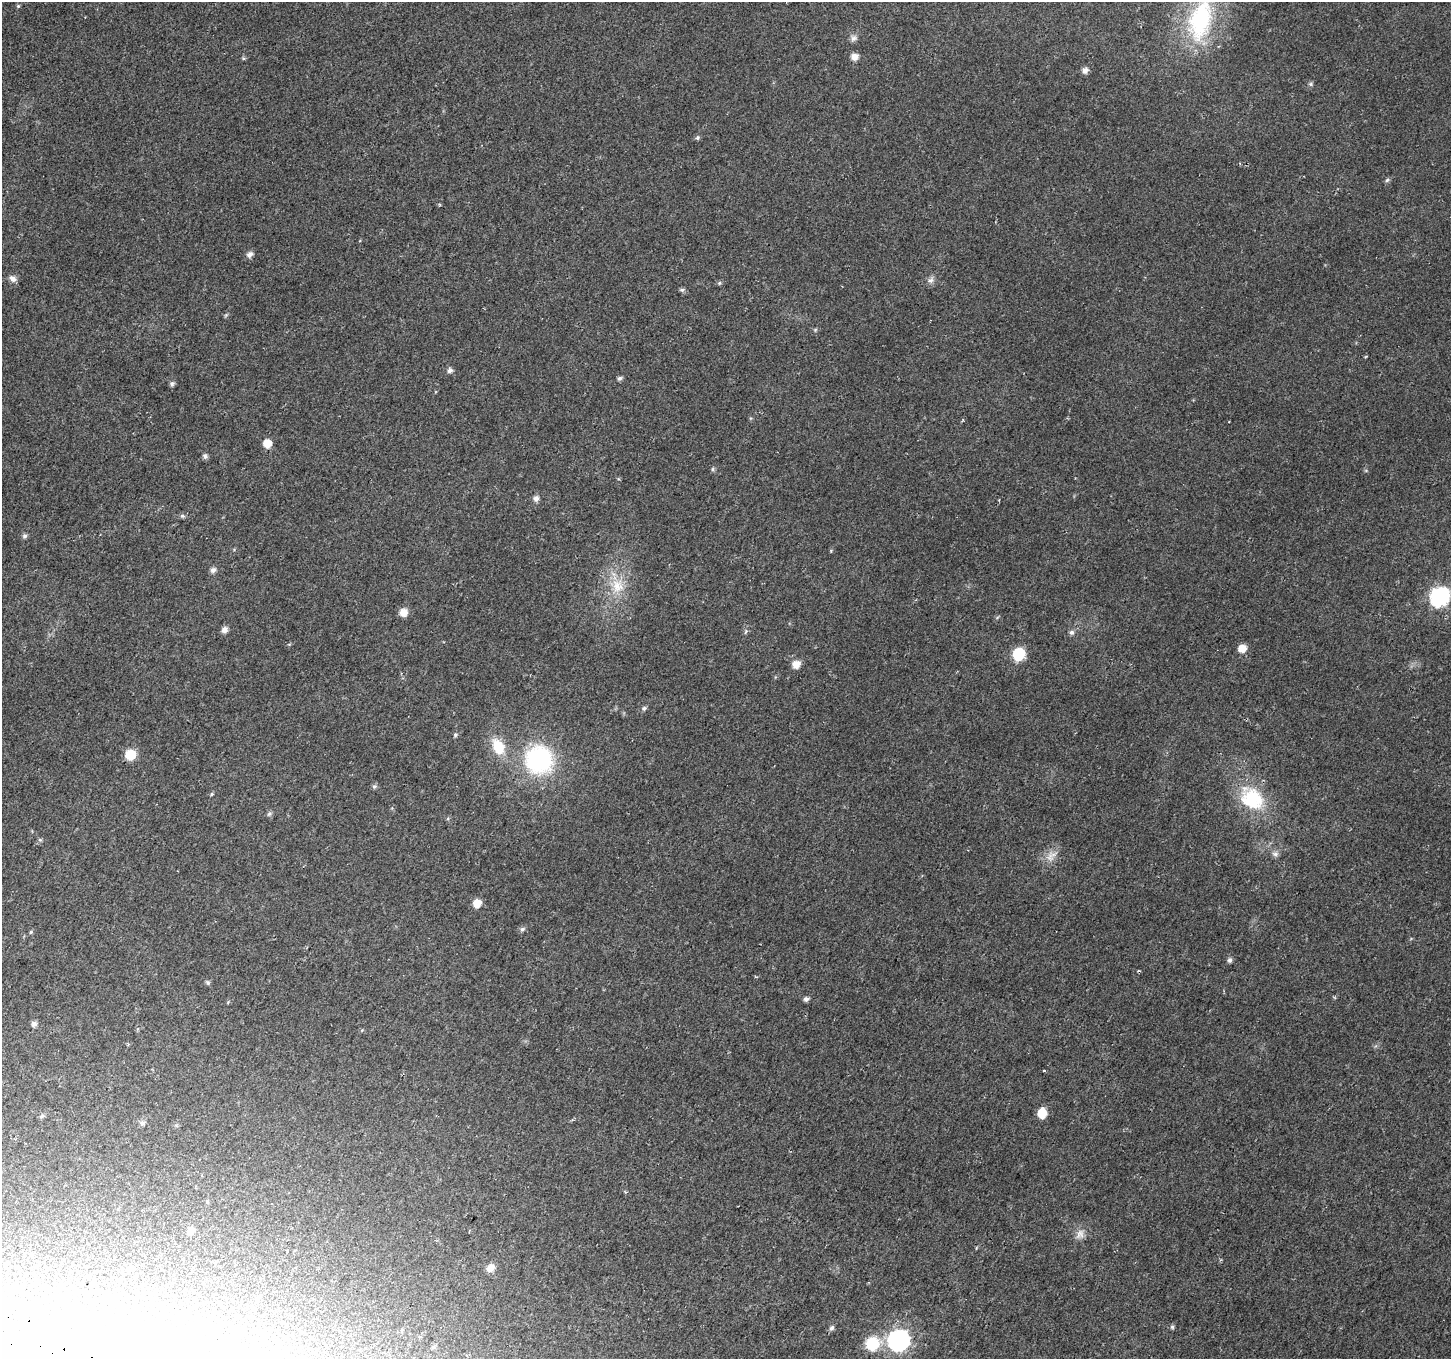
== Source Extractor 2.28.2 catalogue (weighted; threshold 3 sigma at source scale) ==
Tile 7 of 4 x 4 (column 3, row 2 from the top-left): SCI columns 2935-4383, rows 3030-4386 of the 5859 x 5992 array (HDU 1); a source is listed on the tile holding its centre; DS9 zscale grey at full resolution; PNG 1453 x 1361 px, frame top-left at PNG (2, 2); no overlay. Shown black and unused: <1% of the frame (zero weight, under 2 of 3 exposures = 3% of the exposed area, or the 3 px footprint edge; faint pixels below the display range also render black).
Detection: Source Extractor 2.28.2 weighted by HDU 2 'WHT'; one run over the whole footprint, this tile lists its part. Background 0.0266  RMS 0.0078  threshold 0.0352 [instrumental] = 3 sigma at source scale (4.5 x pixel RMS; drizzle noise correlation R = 1.50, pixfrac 1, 0.0396/0.0396 arcsec/px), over >= 5 px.
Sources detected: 72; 1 inside a brighter object's white glare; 1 cosmic-ray / hot-pixel residue — not listed; the other 70 listed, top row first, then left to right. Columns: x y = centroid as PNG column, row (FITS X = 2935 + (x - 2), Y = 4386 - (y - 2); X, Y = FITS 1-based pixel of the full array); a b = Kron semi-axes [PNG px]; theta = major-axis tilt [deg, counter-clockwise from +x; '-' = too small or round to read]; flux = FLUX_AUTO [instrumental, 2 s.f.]
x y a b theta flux
18 6 5 4 - 1
1200 20 55 28 76 96
854 38 10 8 64 3.1
855 57 7 7 - 5.7
243 58 6 4 -71 0.95
1085 70 7 6 - 3.6
1311 84 7 5 21 1.4
697 138 6 5 - 1.4
1387 180 6 5 - 1.4
250 255 7 6 - 3.5
13 279 10 7 -41 3.3
931 280 9 7 38 3
719 283 5 5 - 1.1
682 290 7 5 -11 1.6
226 315 6 4 45 1
815 330 5 4 - 0.94
1366 356 4 2 - 0.67
450 370 6 6 - 2.8
619 378 6 5 - 1.7
172 383 6 6 - 1.8
1229 422 3 2 - 0.54
267 443 8 7 - 9.7
205 456 7 6 - 2.1
713 469 6 4 90 1.2
536 498 8 7 - 3.1
182 516 7 5 -3 1.6
24 536 7 6 - 1.8
213 570 7 6 - 2.9
617 586 21 18 -82 20
1440 597 10 9 - 210
403 612 8 8 - 7.1
224 630 7 6 - 3.9
746 631 7 4 60 1.3
1072 632 7 6 - 2.2
1242 648 7 7 - 9.1
1019 654 8 7 - 62
796 664 8 7 - 7.6
644 708 7 6 - 1.7
455 735 5 5 - 1.2
498 746 21 14 -63 19
130 755 9 8 - 18
539 760 30 30 - 88
374 786 7 6 - 1.5
212 794 5 4 - 0.99
1252 798 31 24 -41 48
269 814 8 6 45 1.7
40 840 6 4 -42 1.1
1275 854 9 7 -2 2.7
1051 856 18 11 48 8.4
477 903 7 6 - 11
522 929 7 6 - 1.9
31 932 5 5 - 0.97
1229 960 6 6 - 1.9
208 982 6 6 - 1.4
806 999 6 6 - 2.2
34 1024 7 6 - 2.7
1044 1071 3 2 - 0.89
1042 1113 8 7 - 16
42 1116 7 4 45 1.4
142 1123 7 6 - 2.3
190 1231 7 6 - 4.6
1080 1234 14 11 61 6
490 1268 9 7 43 6.5
130 1269 6 6 - 2
12 1289 6 5 - 1.5
1172 1327 5 5 - 1.3
832 1328 7 6 - 2.1
898 1340 10 9 - 340
872 1343 16 15 - 25
433 1347 6 4 42 1.2
Isophote crosses this tile's border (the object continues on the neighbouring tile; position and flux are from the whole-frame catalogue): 1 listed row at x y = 1200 20